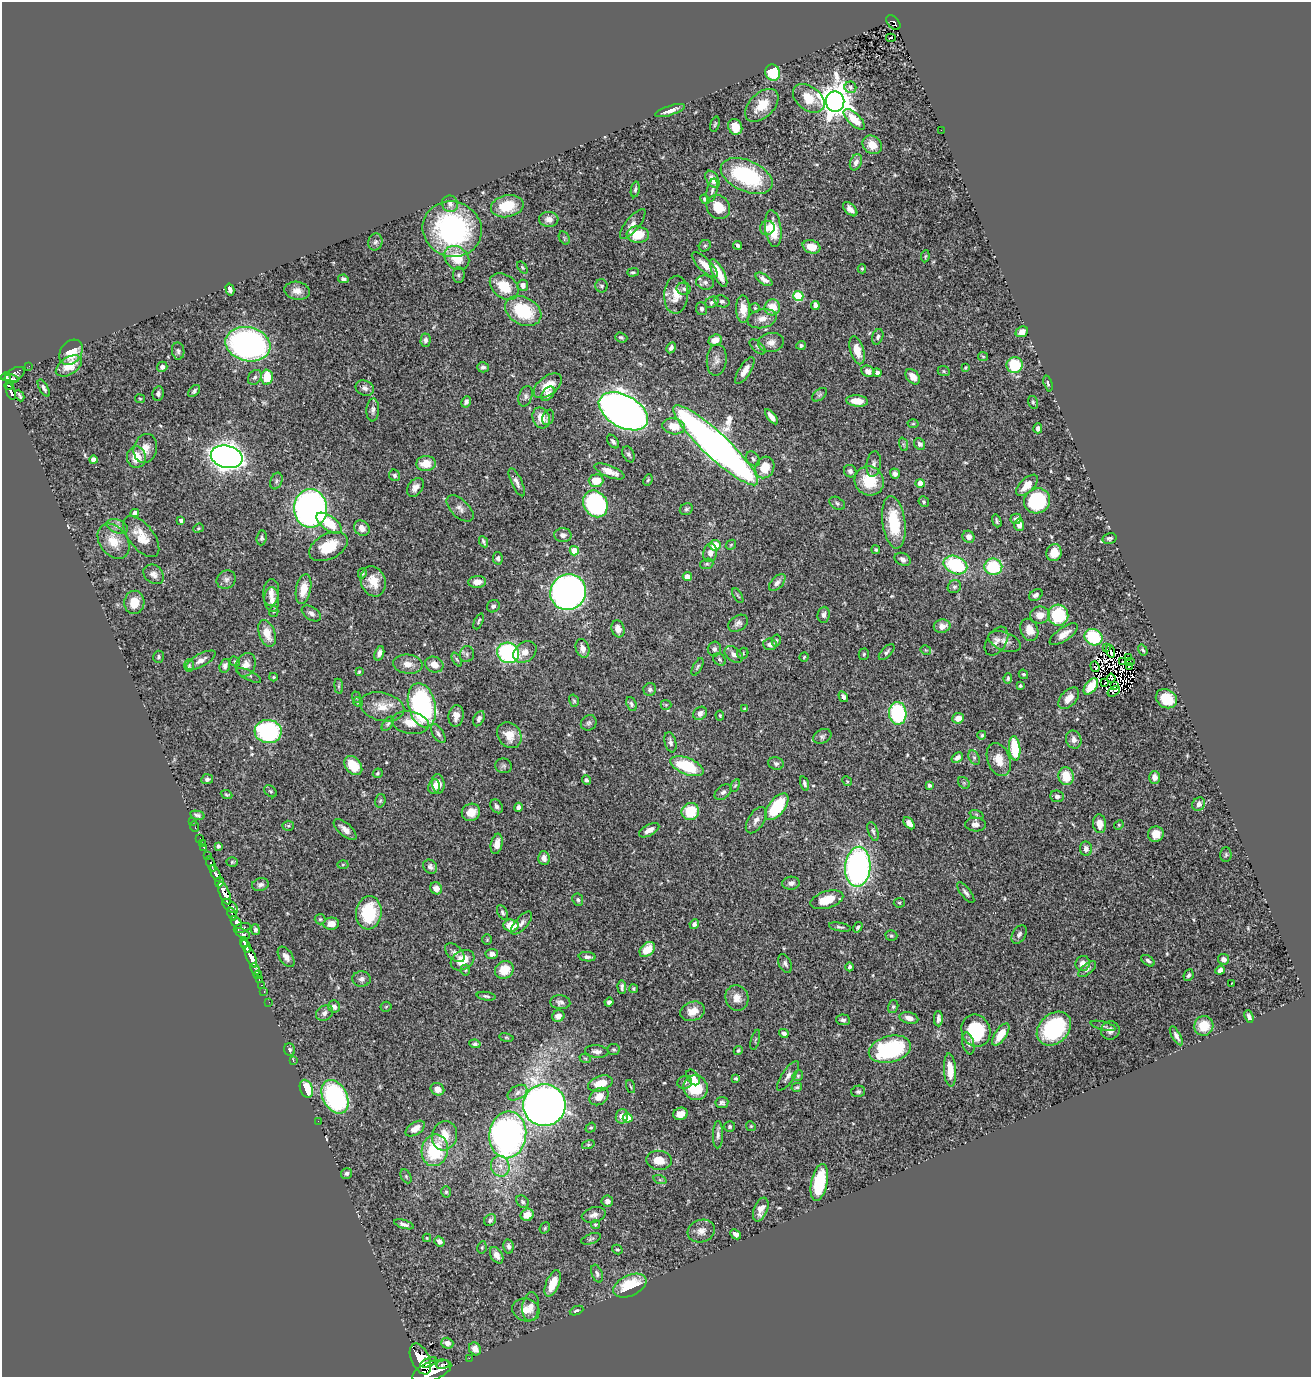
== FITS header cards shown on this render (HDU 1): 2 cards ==
NAXIS1  =                 1309
NAXIS2  =                 1375

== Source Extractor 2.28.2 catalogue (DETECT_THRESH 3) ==
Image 1309 x 1375 px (HDU 1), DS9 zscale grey, 1 PNG px = 1 image px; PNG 1313 x 1379 px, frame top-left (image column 1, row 1375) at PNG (2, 2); each listed source drawn as its Kron ellipse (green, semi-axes under 4 px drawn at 4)
Background 0.785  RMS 0.02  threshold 0.0603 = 3 sigma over >= 5 px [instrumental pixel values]
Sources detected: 559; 5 with non-positive FLUX_AUTO (blend fragments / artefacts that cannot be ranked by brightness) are neither listed nor drawn; of the other 554, the 500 brightest by FLUX_AUTO listed and drawn (54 fainter detections omitted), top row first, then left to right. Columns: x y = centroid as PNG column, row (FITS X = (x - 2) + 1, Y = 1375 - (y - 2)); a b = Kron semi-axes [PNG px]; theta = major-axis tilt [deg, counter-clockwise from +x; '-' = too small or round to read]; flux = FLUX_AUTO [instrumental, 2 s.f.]
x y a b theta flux
893 23 9 5 -49 130
891 38 5 2 - 4.8
773 72 8 7 - 52
850 87 6 5 - 3.5
809 98 18 12 -37 30
835 102 10 9 - 2600
762 105 20 12 44 29
670 110 15 4 18 9.4
854 119 13 6 -44 24
715 124 8 4 73 2.2
735 127 8 7 - 20
941 130 2 2 - 6.1
872 145 10 8 -40 18
856 162 8 5 67 5.6
747 176 27 15 -24 140
712 179 9 6 -56 12
635 189 8 4 79 2.7
712 190 12 5 78 4.5
705 199 5 4 - 3.9
450 204 8 8 - 6.5
507 206 16 11 12 40
718 207 13 11 -51 27
850 209 9 5 -45 8.1
549 219 9 7 -3 8.7
633 224 18 7 51 8.2
767 228 7 7 - 10
452 229 30 27 -20 250
773 229 18 8 -83 35
638 235 11 8 -4 36
564 238 7 5 -60 2.1
375 242 8 7 - 4.4
737 245 4 3 - 2.8
705 246 6 5 - 2.4
811 247 9 6 -18 18
925 256 6 4 82 1.5
457 258 13 10 -42 35
705 265 17 6 -44 15
522 267 6 4 -53 1.9
862 269 4 4 - 1.7
633 272 6 3 1 1.9
718 273 15 5 -62 25
459 275 8 6 88 3.1
343 279 5 4 - 2.6
764 279 9 5 -34 7.5
705 282 9 7 -11 5
523 285 5 5 - 7.3
504 286 16 11 -39 38
602 286 6 6 - 3.6
230 289 6 4 -75 4
684 289 7 6 - 3.7
297 291 13 9 -9 11
676 295 19 12 86 23
798 296 5 5 - 78
722 301 7 5 -21 3.6
712 302 7 5 27 3
815 305 5 4 - 7.8
772 307 8 7 - 25
755 308 5 5 - 1.8
702 309 6 5 - 3.2
743 309 14 7 -88 18
523 311 19 13 -28 79
762 319 15 9 12 12
1022 332 6 5 - 10
621 337 6 4 -21 2.3
878 337 8 5 70 3.8
425 340 7 5 88 4.8
715 340 7 5 19 14
771 342 13 9 9 9.6
248 344 23 17 -13 470
801 345 5 4 - 2.7
757 347 10 5 -43 3.1
671 348 6 4 62 4
857 350 14 7 -75 21
178 351 8 6 -81 3.6
71 352 14 10 51 25
983 357 5 4 - 1.5
717 360 16 10 85 8.5
1015 365 8 8 - 59
29 366 2 2 - 6.2
69 366 14 8 33 25
162 367 5 5 - 4
483 367 6 5 - 3.9
965 367 3 3 - 1.7
745 370 15 6 58 12
868 371 6 5 - 6.6
944 371 6 5 - 2
877 373 4 4 - 6.7
15 375 11 6 30 250
6 377 5 4 - 350
255 377 8 6 55 3.8
267 377 7 6 - 36
913 377 9 6 -50 11
12 379 7 4 -10 280
1048 383 8 4 -72 3.3
9 385 4 3 - 160
548 386 16 9 38 22
44 388 9 4 -60 3.9
365 388 9 7 -22 6.2
11 391 9 4 -70 200
194 391 7 4 48 3.5
158 394 7 5 78 4.1
548 394 8 5 50 6.7
819 395 9 5 38 2.7
20 396 6 2 -63 2.3
525 396 10 6 71 4.8
140 399 5 4 - 1.6
857 401 11 5 -5 18
466 402 6 4 62 4.3
1033 402 6 5 - 2.3
373 410 11 6 86 5.6
623 411 27 16 -29 1500
548 417 8 5 69 3
771 417 9 4 -51 8.5
541 418 11 8 -67 20
913 424 5 3 - 1.6
674 426 11 8 -9 23
1038 428 5 4 - 5.1
613 442 8 5 -54 3.7
903 444 7 4 -71 2.7
920 444 6 5 - 4.3
716 445 57 12 -43 1700
145 448 15 11 76 14
629 454 8 5 -64 3.3
136 457 11 9 -86 24
227 457 16 11 -12 1300
753 459 8 6 -50 3.3
93 460 4 4 - 11
426 464 10 7 5 25
874 464 12 7 82 5.9
765 467 11 9 65 29
609 471 16 5 -22 15
850 471 6 6 - 3.8
895 474 5 5 - 4.6
395 475 6 5 - 3.6
648 480 6 4 66 1.9
276 481 8 6 68 3.2
596 481 7 6 - 23
869 481 15 14 - 46
517 482 15 5 -65 6.4
920 483 4 4 - 18
1027 485 13 7 44 17
415 487 10 7 54 7.7
1037 501 13 12 - 110
924 502 5 5 - 2.5
837 503 8 6 -30 3
595 504 14 11 -59 200
310 508 19 16 -87 670
460 508 16 9 -44 8.3
686 509 7 5 33 3
135 513 4 4 - 11
1016 519 5 5 - 4.4
181 521 4 3 - 4.3
997 521 7 4 -71 2.7
894 522 26 11 -82 60
329 523 15 7 -36 42
1019 525 6 5 - 7.3
117 526 11 6 -21 5.8
198 528 5 4 - 1.7
362 528 8 7 - 10
563 535 8 7 - 6.1
141 536 24 12 -52 26
969 537 6 6 - 9.1
262 538 7 5 83 3
1109 538 7 5 15 3.2
114 541 19 14 -54 27
483 542 6 3 -64 2.7
715 545 5 5 - 29
731 545 6 4 46 1.8
328 547 21 12 27 46
876 550 4 4 - 2.2
574 551 5 4 - 36
710 553 9 7 79 7.8
1054 553 8 7 - 18
498 558 6 4 -78 4
903 559 8 6 -27 5.8
707 564 7 5 19 2.1
955 565 12 8 -23 100
993 567 9 8 - 68
362 573 5 4 - 3.1
154 574 11 8 -40 8.6
687 577 4 4 - 21
226 580 10 9 - 6
373 581 15 12 -71 23
477 582 9 6 4 14
777 582 10 6 46 6
954 587 7 6 - 3.2
303 589 15 7 79 23
568 592 18 17 - 630
271 593 13 8 84 10
1036 595 7 5 33 4.3
738 596 8 3 -59 2
272 600 13 7 -87 11
134 602 11 10 - 23
493 606 7 6 - 3.6
274 612 5 4 - 2.2
311 613 10 6 -35 5.1
823 615 8 6 84 5.2
1040 615 10 8 -1 15
1058 615 10 10 - 83
479 621 8 3 66 2.1
738 623 11 7 33 5.6
942 626 8 6 11 12
618 629 8 6 -74 9.8
1029 630 11 8 -67 16
267 633 14 8 -70 22
1064 634 16 6 34 12
1093 637 9 8 - 71
776 641 6 4 75 2.1
996 641 16 10 58 9.6
1005 641 17 9 -21 9.3
770 644 7 6 - 5.9
582 648 9 6 -73 8.8
1106 648 2 2 - 7.3
714 649 7 6 - 4.8
926 650 5 4 - 1.8
1143 650 6 3 -59 2.4
1110 651 7 2 -73 2.9
525 652 12 9 38 10
887 652 10 5 46 3.6
379 653 7 4 72 5.8
508 653 11 10 - 170
743 653 6 5 - 2.3
467 654 8 7 - 4.3
734 654 10 6 -38 7.1
864 654 6 5 - 2.3
158 657 6 5 - 2.7
804 657 4 4 - 1.7
1129 657 2 2 - 1.5
719 659 7 5 -46 2.8
201 660 16 6 28 8.8
457 660 7 4 -62 1.7
235 661 5 4 - 2.1
1130 661 2 2 - 1.8
1123 662 3 2 - 1.5
408 664 15 9 -7 13
246 665 12 9 65 13
434 665 9 7 -25 13
189 666 6 4 -90 2
225 666 7 5 74 5.4
698 667 9 4 62 2.5
1095 667 5 4 - 1.8
1129 667 3 2 - 1.8
359 672 3 3 - 1.5
1023 674 5 4 - 2.3
249 675 13 4 -27 3.5
273 677 4 3 - 1.8
1008 678 5 4 - 2.3
1111 678 4 2 - 2.5
1105 683 3 2 - 1.6
339 686 7 4 -83 2.2
1020 686 3 3 - 2.9
1091 686 9 5 52 28
1114 686 4 2 - 1.8
650 689 6 6 - 4.1
1114 691 7 4 34 2.1
356 697 6 3 -72 1.6
843 697 6 4 -58 3.9
1069 698 13 7 48 13
1166 699 11 9 -31 37
574 701 6 4 -73 2.1
358 702 5 4 - 1.8
631 704 7 5 -66 3.1
422 705 22 13 -76 270
666 705 5 5 - 1.7
382 707 22 14 -13 24
745 709 3 3 - 2
700 713 7 6 - 5.5
898 713 11 8 -87 120
720 715 5 4 - 1.8
456 716 11 7 82 11
958 718 6 5 - 12
479 719 8 5 64 4.6
410 723 19 11 -10 20
589 723 8 7 - 3.4
388 724 8 4 53 2.6
268 731 13 11 -5 180
438 734 10 5 -58 4.1
509 735 14 11 -54 19
982 735 4 4 - 2.6
822 736 9 7 28 3.8
1074 740 9 7 -69 7.4
670 742 10 5 -76 5.5
1015 748 12 5 -84 57
957 758 6 4 35 5.5
974 758 7 5 -63 3.2
999 760 17 11 -70 18
776 763 8 6 -14 4.1
353 765 11 7 -50 29
503 766 8 7 - 3.4
687 766 17 8 -21 70
378 773 5 4 - 2
1066 776 9 7 -78 28
1154 777 6 5 - 8.3
207 779 6 5 - 3.8
586 780 5 4 - 3.6
847 781 5 4 - 1.6
804 783 7 4 -73 3
964 783 6 5 - 1.8
438 784 10 6 -81 11
735 785 6 4 61 2
929 785 4 3 - 3.8
434 787 7 6 - 8.2
271 791 7 5 -41 2.4
723 792 9 6 40 4.7
227 794 6 3 -22 1.9
1057 796 7 5 -9 5.8
380 801 7 5 73 2.7
1199 804 7 6 - 7.3
497 806 7 5 -56 4.4
518 807 4 4 - 5.3
777 807 16 8 52 80
690 811 9 8 - 45
471 812 9 8 - 17
976 814 7 4 -19 2.4
197 815 7 4 -13 3.5
756 820 14 8 57 8
192 821 2 2 - 4.3
909 823 7 4 -49 8.6
1100 824 9 6 -84 14
975 825 10 7 -3 8
1119 825 5 4 - 1.5
288 826 5 5 - 1.9
195 827 5 3 - 18
345 830 14 6 -41 9
649 830 11 5 29 11
873 831 10 5 -71 3.4
1156 834 8 7 - 15
200 838 2 2 - 7.7
202 843 3 2 - 7.3
497 844 10 5 79 11
218 846 4 4 - 3.1
204 848 4 3 - 52
1086 849 7 6 - 5.8
1226 855 7 5 88 2.4
208 856 3 3 - 110
544 858 7 6 - 7.5
232 862 5 4 - 1.8
211 864 8 4 -67 190
343 864 5 3 - 1.5
430 867 7 6 - 4.9
858 867 20 12 86 450
216 874 9 4 -65 800
219 882 5 3 - 390
791 883 9 6 6 6.2
260 885 8 6 16 4.7
436 888 6 5 - 8.1
224 893 12 5 -66 1700
966 893 12 5 -53 4.2
578 900 6 5 - 3.1
827 900 17 8 17 28
899 903 5 5 - 1.9
230 906 9 5 -38 610
502 912 8 4 -64 3.2
369 913 17 12 84 73
232 914 7 3 -70 270
320 919 5 5 - 2.2
236 923 7 4 -54 570
521 923 14 6 48 5.9
331 924 8 6 8 12
694 924 5 4 - 5.6
511 925 8 6 -4 24
840 927 11 4 -10 3.4
858 927 5 3 - 2.4
242 928 9 3 14 290
255 930 5 4 - 4.1
243 934 8 4 -29 240
1019 934 10 6 58 4.9
891 936 6 5 - 2.3
487 940 5 4 - 1.9
244 942 5 3 - 400
246 946 7 3 -66 700
647 949 9 6 44 28
455 953 11 7 -43 6.1
492 954 6 5 - 6.4
251 957 11 4 -68 1100
286 957 11 6 -56 7.3
587 957 8 4 -7 4.3
1223 959 5 5 - 6.8
462 960 12 9 30 30
1148 961 7 4 -35 3.6
785 964 10 6 -63 4.6
1083 964 8 7 - 10
850 967 4 3 - 3
255 969 6 3 -67 58
1087 969 11 5 40 4
465 970 5 5 - 2
504 970 10 8 36 25
1220 970 5 4 - 6.2
258 975 4 3 - 41
1188 975 6 4 64 3.2
259 979 3 2 - 21
361 979 9 8 - 5.8
1232 983 3 2 - 4.4
262 985 3 2 - 23
622 987 7 3 -87 3.8
634 989 4 4 - 2.2
264 991 3 2 - 17
486 996 9 4 -7 2.9
737 998 13 11 -68 13
269 1002 2 2 - 12
560 1002 10 7 -5 5.5
609 1002 4 4 - 4.2
334 1007 6 6 - 6.2
386 1007 5 5 - 1.8
893 1007 6 5 - 2.5
693 1011 12 9 18 17
325 1013 9 7 37 6.2
558 1016 6 5 - 8.1
1249 1017 6 4 -68 4
909 1018 9 5 -13 7.9
938 1019 7 4 -89 5.5
843 1020 7 5 -2 4.1
1103 1026 13 4 -14 3.2
1204 1026 10 9 - 23
1054 1029 19 14 43 130
1110 1030 9 9 - 8.1
976 1031 16 14 -69 75
784 1033 5 4 - 4.1
1001 1034 13 5 55 25
1176 1036 10 4 -60 5.6
506 1038 7 3 -9 1.8
755 1040 10 2 75 1.6
968 1043 11 5 -77 4.2
475 1044 6 4 -8 3.1
614 1049 6 5 - 2.5
890 1049 21 13 14 150
290 1050 6 5 - 3.7
597 1051 12 6 -5 7
738 1051 5 4 - 2
585 1058 6 3 -19 1.7
293 1061 3 2 - 74
950 1070 17 6 -86 24
788 1076 17 6 56 7.1
798 1076 6 5 - 2
693 1077 9 5 -53 5.8
736 1079 4 3 - 2.3
685 1082 7 6 - 4.2
600 1083 12 7 17 25
631 1087 7 3 -71 1.5
797 1087 5 4 - 2.2
696 1088 12 12 - 49
306 1089 9 6 -69 33
437 1089 7 6 - 11
858 1091 7 5 13 2.8
517 1093 11 6 30 6.8
335 1097 18 12 -63 240
599 1097 10 7 37 16
722 1103 6 5 - 3.5
544 1105 21 21 - 1100
680 1114 7 6 - 13
622 1116 7 6 - 11
628 1118 5 4 - 26
318 1121 2 2 - 5.6
751 1126 5 4 - 1.6
730 1127 5 5 - 2.3
591 1128 5 4 - 1.9
415 1129 11 6 33 11
508 1135 23 18 83 530
718 1135 13 5 89 5.6
444 1136 15 12 75 23
588 1145 6 4 16 1.8
435 1150 16 13 79 74
659 1160 13 9 -6 19
500 1166 10 9 - 12
347 1173 5 5 - 3.1
406 1176 7 5 -64 2.2
660 1180 7 4 -18 2.2
819 1182 19 8 78 66
446 1192 5 5 - 2.3
607 1201 6 5 - 5.4
523 1202 7 5 -46 2.9
761 1210 12 6 69 11
527 1215 6 6 - 16
594 1215 12 7 14 7.9
490 1220 6 5 - 3.5
404 1224 10 4 -17 4.7
595 1225 4 4 - 2.1
545 1228 6 5 - 2.1
701 1231 14 11 18 11
735 1234 6 4 -44 4.9
427 1238 4 4 - 1.5
591 1239 10 5 19 3.1
439 1241 5 4 - 5.6
508 1246 7 5 -81 4.8
482 1247 6 4 79 1.9
617 1249 5 4 - 2
497 1255 9 5 -59 8.7
597 1274 9 5 -70 3.9
553 1283 14 6 67 25
630 1286 18 10 25 54
531 1307 14 8 83 12
526 1310 14 11 -18 15
576 1311 7 4 22 2.8
447 1343 6 5 - 8
475 1349 7 5 -54 11
469 1358 2 2 - 10
420 1359 16 9 -64 3300
429 1362 9 4 20 840
443 1364 7 3 9 190
432 1371 20 9 21 3500
At the frame edge (FLAGS 8, measured only in part): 1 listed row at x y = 432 1371
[54 fainter detections neither listed nor drawn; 5 non-positive-flux detections neither listed nor drawn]